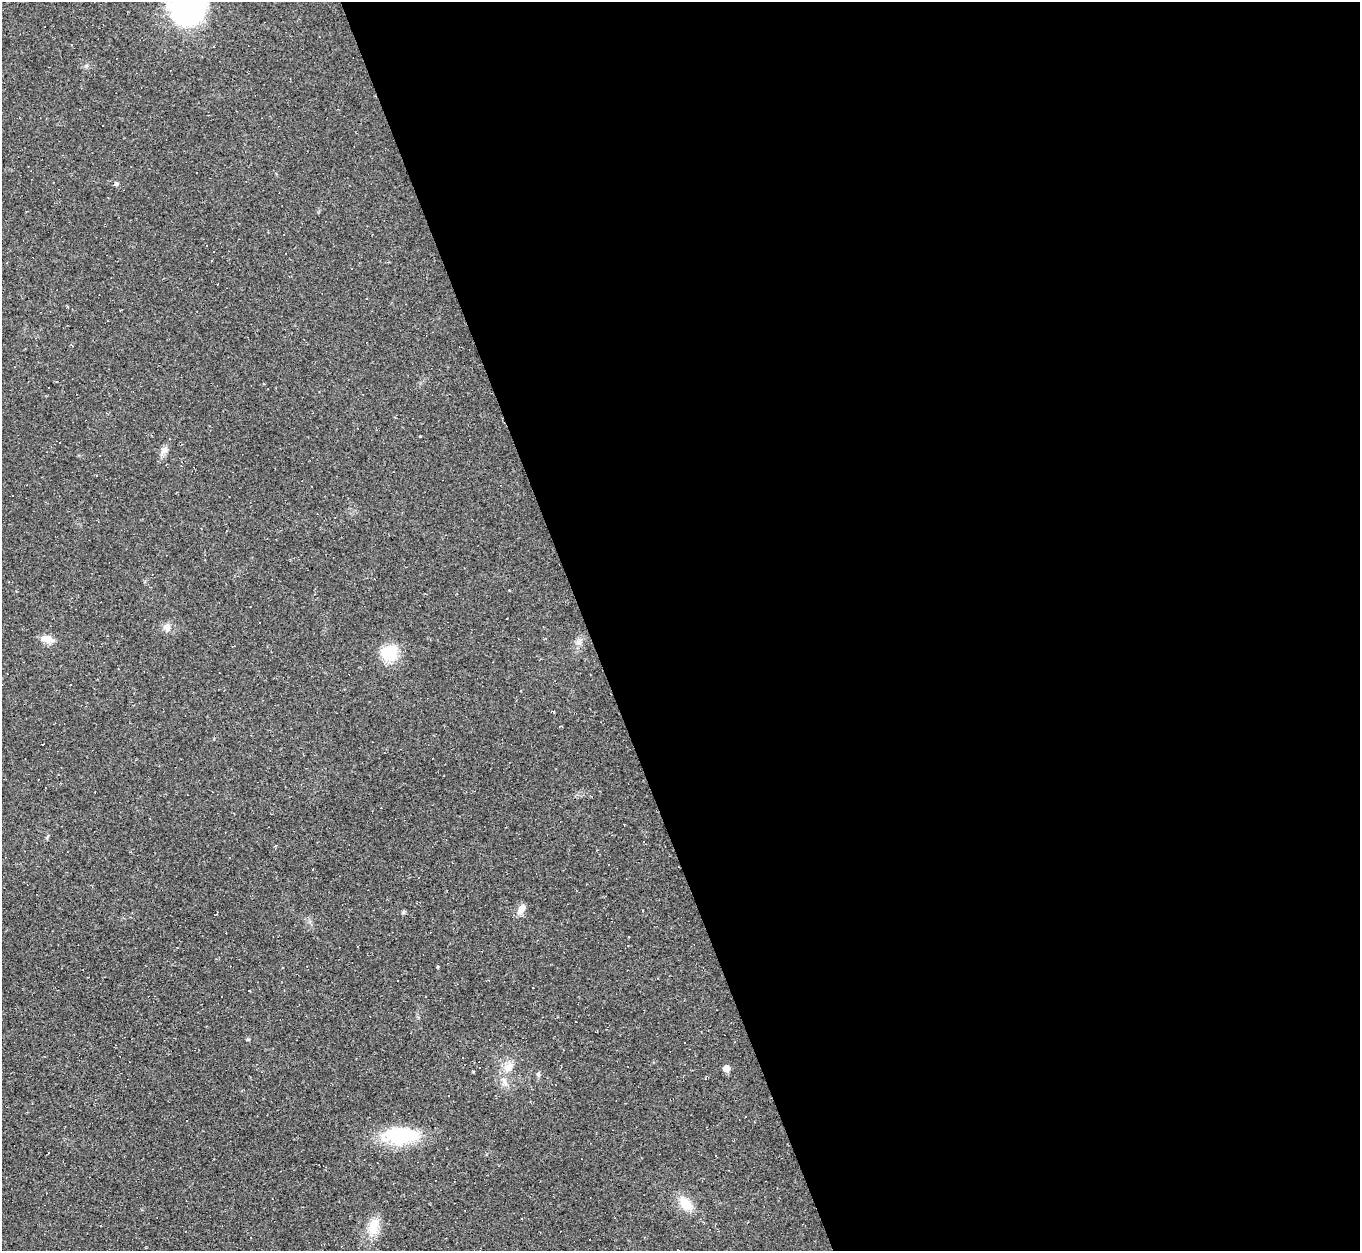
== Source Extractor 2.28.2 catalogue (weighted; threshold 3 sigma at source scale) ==
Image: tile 8 of 4 x 4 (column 4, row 2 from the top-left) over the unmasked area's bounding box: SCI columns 4075-5432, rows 2773-4021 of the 5432 x 5417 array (HDU 1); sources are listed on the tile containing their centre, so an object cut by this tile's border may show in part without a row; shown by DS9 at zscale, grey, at full resolution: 1 PNG px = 1 image px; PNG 1362 x 1253 px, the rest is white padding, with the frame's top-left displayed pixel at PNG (2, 2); no overlay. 57% of this frame is shown black and not used: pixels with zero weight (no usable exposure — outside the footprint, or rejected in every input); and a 3 px margin inside the footprint's outer edge (the drizzle kernel's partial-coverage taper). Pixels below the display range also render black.
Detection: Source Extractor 2.28.2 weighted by HDU 2 'WHT'; one run over the whole footprint, this tile lists its part. Background 0.0624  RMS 0.0071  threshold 0.0319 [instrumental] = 3 sigma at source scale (4.5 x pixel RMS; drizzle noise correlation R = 1.50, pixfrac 1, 0.05/0.05 arcsec/px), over >= 5 px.
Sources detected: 55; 26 cosmic-ray / hot-pixel residue — not listed; the other 29 listed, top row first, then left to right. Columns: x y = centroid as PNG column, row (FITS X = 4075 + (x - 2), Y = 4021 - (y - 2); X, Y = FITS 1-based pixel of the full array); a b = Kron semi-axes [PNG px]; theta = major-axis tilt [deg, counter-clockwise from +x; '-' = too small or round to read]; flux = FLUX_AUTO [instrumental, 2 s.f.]
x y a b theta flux
188 6 42 37 87 130
116 184 6 5 - 1.5
213 252 3 3 - 1.3
212 261 2 2 - 0.56
72 346 4 3 - 0.51
420 436 3 2 - 0.65
164 450 10 9 - 3.6
167 627 11 10 - 4.3
47 639 17 9 -13 6.4
579 643 9 6 -63 2.7
390 653 21 19 36 21
70 685 2 2 - 0.57
43 744 3 2 - 1.2
643 841 3 2 - 0.52
521 909 14 8 59 5.3
533 988 3 2 - 0.61
249 990 3 3 - 1.5
463 1058 2 2 - 0.66
508 1067 15 11 60 8.2
726 1068 5 5 - 7.5
538 1074 6 5 - 1.3
505 1082 13 5 -72 3.7
746 1117 3 3 - 3.3
400 1136 38 18 4 50
715 1156 3 2 - 0.79
685 1203 18 11 -48 14
373 1226 23 13 78 14
590 1239 3 3 - 3.9
678 1250 3 2 - 0.39
Isophote crosses this tile's border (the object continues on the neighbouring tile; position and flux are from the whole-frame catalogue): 2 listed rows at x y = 188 6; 678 1250
Unlisted compact peaks at least as high as the median listed source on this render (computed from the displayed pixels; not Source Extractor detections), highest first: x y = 403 912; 248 1039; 86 66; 437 967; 310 922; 418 1017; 47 836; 474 1072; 145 581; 16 591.